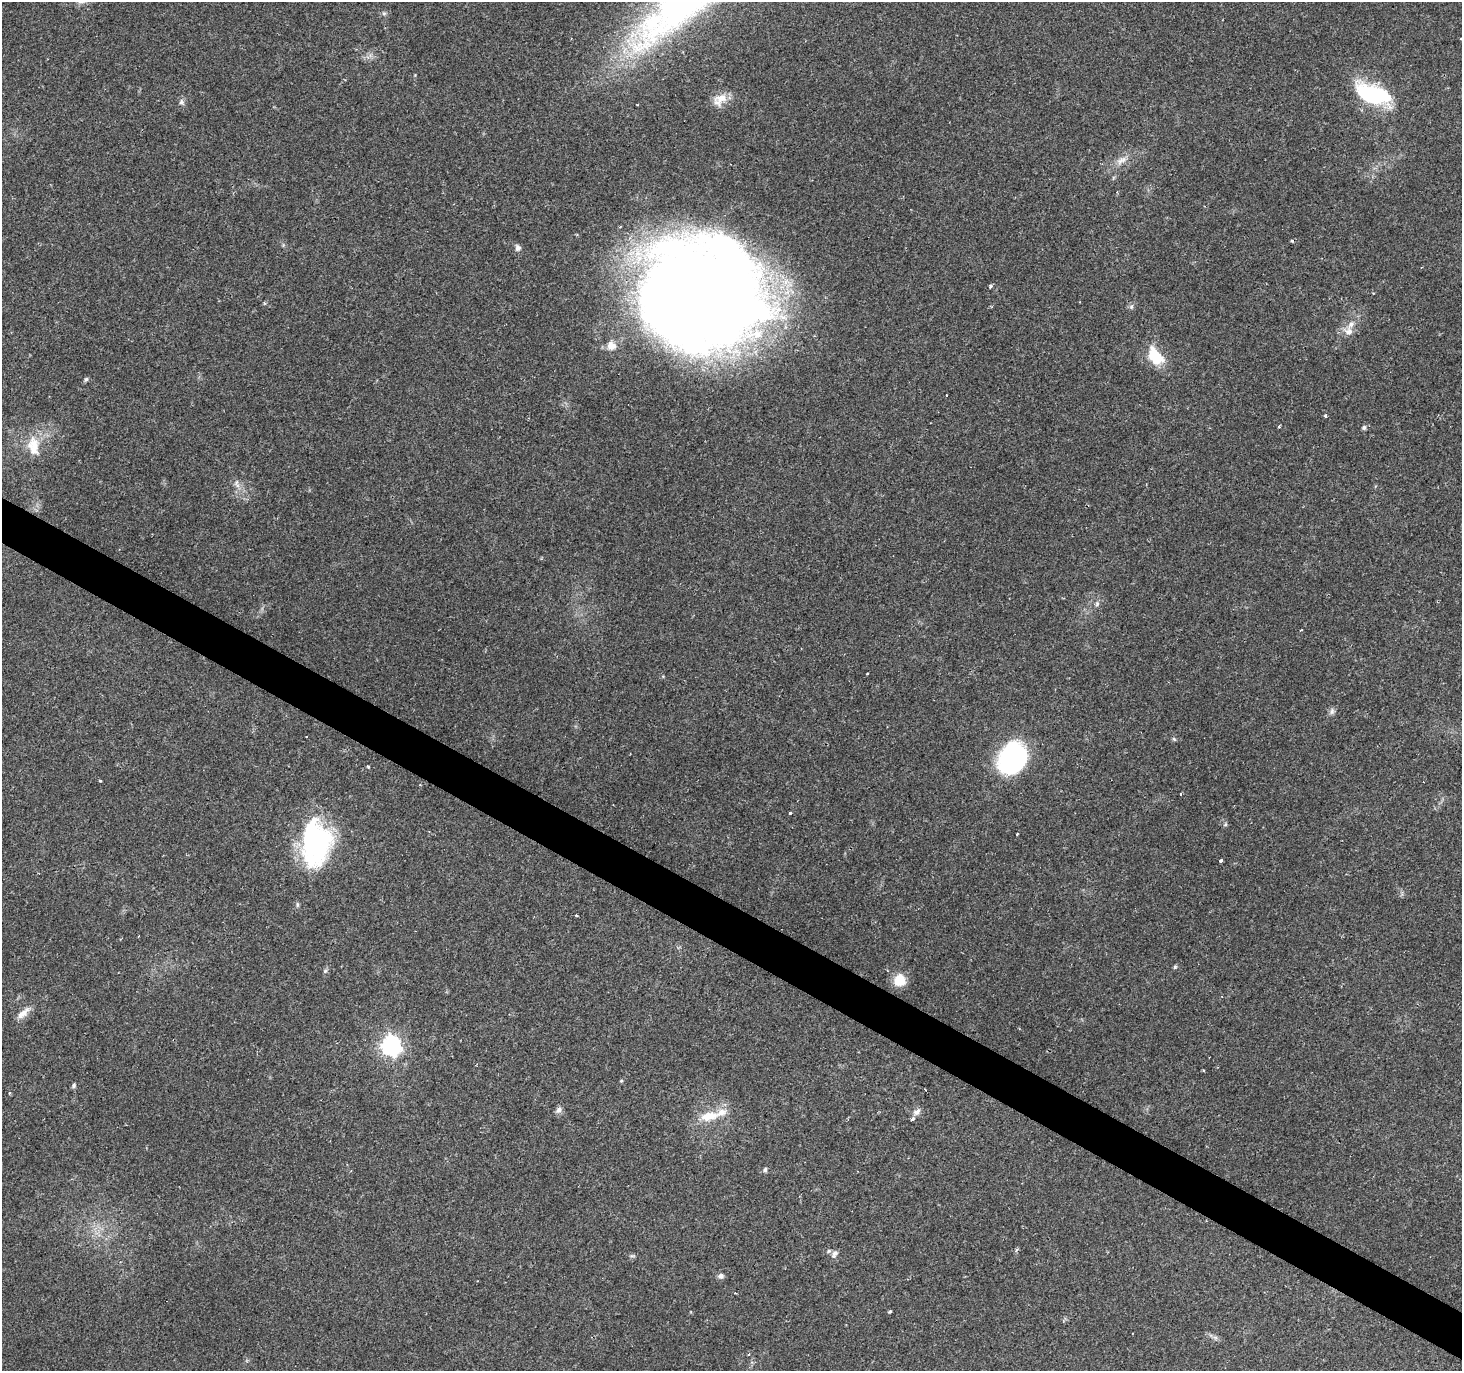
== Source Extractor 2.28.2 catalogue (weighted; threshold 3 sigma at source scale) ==
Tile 6 of 4 x 4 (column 2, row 2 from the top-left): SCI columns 1461-2920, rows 2927-4295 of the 5843 x 5920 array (HDU 1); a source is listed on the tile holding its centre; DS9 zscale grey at full resolution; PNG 1464 x 1373 px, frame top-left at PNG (2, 2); no overlay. Shown black and unused: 3% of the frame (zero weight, under 2 of 3 exposures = <1% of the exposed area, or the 3 px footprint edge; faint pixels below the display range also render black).
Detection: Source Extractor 2.28.2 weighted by HDU 2 'WHT'; one run over the whole footprint, this tile lists its part. Background 0.0649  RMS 0.0047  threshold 0.0211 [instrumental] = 3 sigma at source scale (4.5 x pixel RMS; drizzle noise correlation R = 1.50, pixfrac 1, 0.0396/0.0396 arcsec/px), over >= 5 px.
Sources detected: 62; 1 inside a brighter object's white glare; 5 cosmic-ray / hot-pixel residue — not listed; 5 inside a brighter listed object's ellipse — not listed separately; the other 51 listed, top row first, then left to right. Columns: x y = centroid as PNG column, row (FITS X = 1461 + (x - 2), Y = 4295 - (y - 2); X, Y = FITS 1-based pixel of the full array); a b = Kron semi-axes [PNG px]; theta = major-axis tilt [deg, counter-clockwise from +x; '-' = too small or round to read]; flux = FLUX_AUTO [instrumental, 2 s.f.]
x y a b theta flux
384 13 6 5 - 0.87
1461 39 3 2 - 0.64
1372 94 44 22 -20 37
720 100 22 14 42 6.2
181 102 8 7 - 1.4
1121 160 18 8 31 4
518 248 9 7 -83 1.7
990 286 4 3 - 1.2
702 292 113 99 -7 860
1131 307 8 6 89 1.1
1349 331 11 11 - 3.8
1156 356 22 13 -56 15
86 379 6 5 - 0.81
1325 416 4 4 - 0.72
1279 426 4 3 - 0.53
1364 427 6 5 - 1.1
33 446 29 16 -83 11
236 482 9 5 60 1.4
1097 604 7 5 75 1.1
1332 711 10 6 80 1.4
306 737 2 2 - 0.51
1174 739 6 5 - 0.69
1013 758 26 21 64 100
368 767 4 3 - 0.51
100 781 3 3 - 0.46
1181 794 3 2 - 0.83
790 813 3 3 - 2.1
1225 825 6 4 19 0.64
1017 834 3 2 - 0.52
315 843 51 32 90 71
1221 861 4 3 - 2.2
576 915 3 3 - 0.5
1175 967 6 5 - 0.67
325 971 6 4 45 0.8
900 980 9 9 - 14
23 1013 22 8 43 4.3
391 1046 8 8 - 180
1203 1070 4 2 - 0.38
621 1081 5 4 - 0.51
74 1086 7 5 55 0.92
10 1093 5 3 - 0.48
558 1110 9 7 57 1.9
917 1112 10 6 45 2.1
709 1116 25 12 12 10
912 1119 3 3 - 8.8
765 1170 7 5 74 0.86
834 1254 11 7 64 1.8
632 1256 8 4 -7 0.78
721 1276 7 7 - 1.6
890 1312 4 3 - 0.7
1215 1337 7 4 -19 1.1
Isophote crosses this tile's border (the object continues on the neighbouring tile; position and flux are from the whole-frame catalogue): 1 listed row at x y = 1461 39